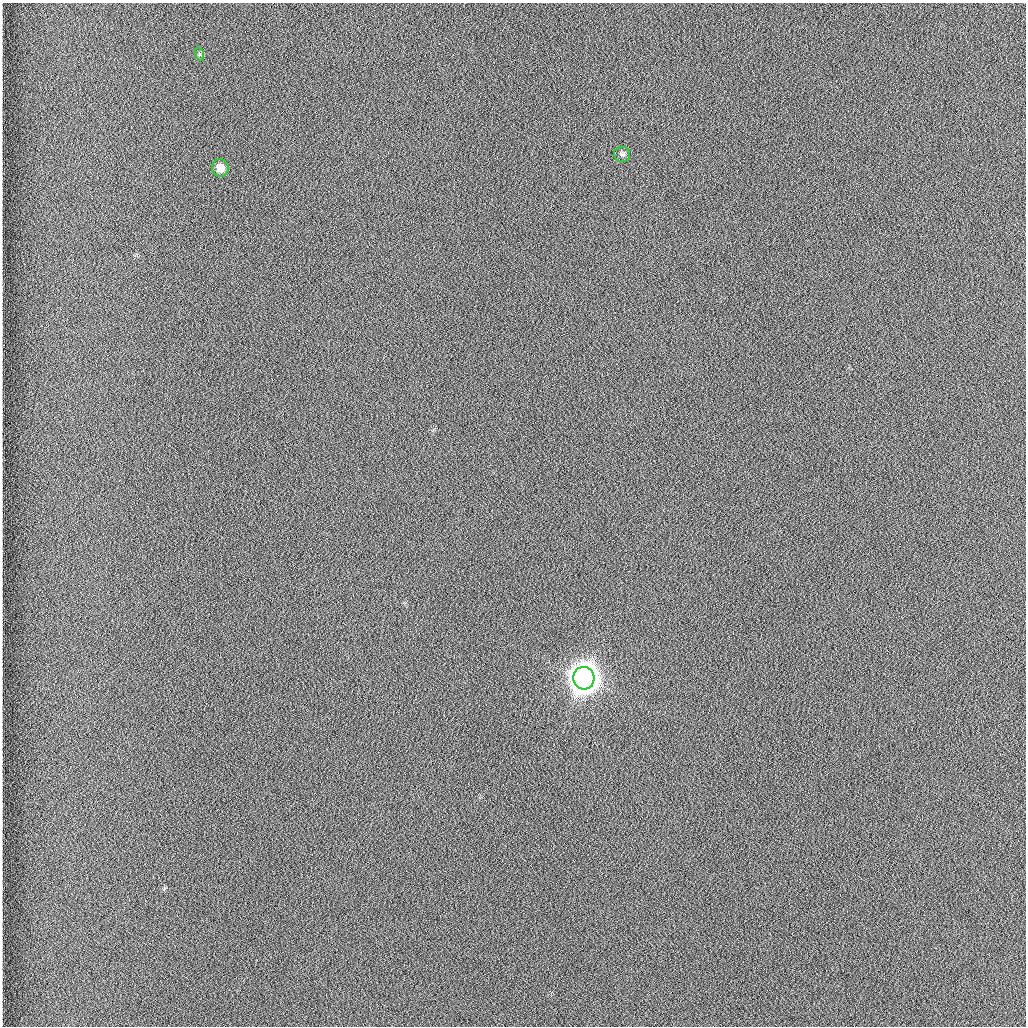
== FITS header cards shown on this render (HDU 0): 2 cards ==
NAXIS1  =                 1024 /fastest changing axis
NAXIS2  =                 1024 /next to fastest changing axis

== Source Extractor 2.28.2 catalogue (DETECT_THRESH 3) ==
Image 1024 x 1024 px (HDU 0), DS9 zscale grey, 1 PNG px = 1 image px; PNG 1028 x 1028 px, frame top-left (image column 1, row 1024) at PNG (2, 3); each listed source drawn as its Kron ellipse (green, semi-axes under 4 px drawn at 4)
Background 1260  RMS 5.9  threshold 17.7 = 3 sigma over >= 5 px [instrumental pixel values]
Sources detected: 4; all 4 listed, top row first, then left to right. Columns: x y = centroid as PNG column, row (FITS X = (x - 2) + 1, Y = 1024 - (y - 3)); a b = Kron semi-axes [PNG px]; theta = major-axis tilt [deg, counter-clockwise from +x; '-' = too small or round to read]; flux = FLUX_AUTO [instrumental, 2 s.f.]
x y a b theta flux
199 54 7 4 -71 600
622 154 8 7 - 1200
220 168 9 8 - 4200
584 678 11 10 - 950000